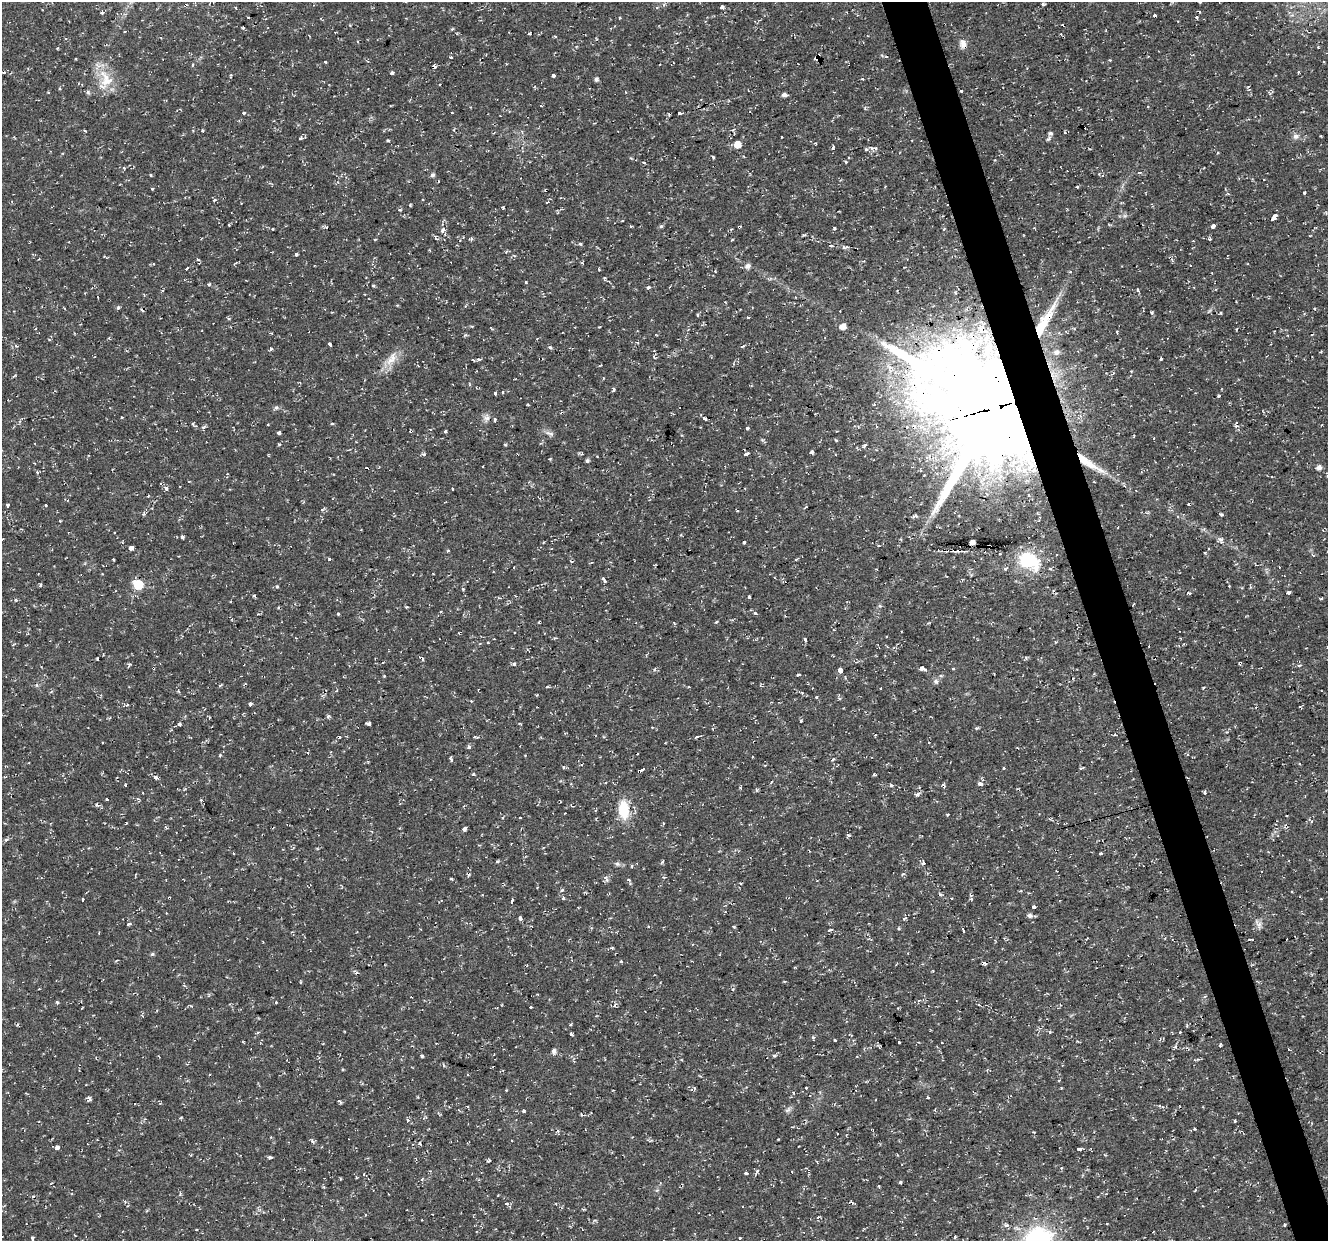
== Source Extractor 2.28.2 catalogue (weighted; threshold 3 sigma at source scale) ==
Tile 6 of 4 x 4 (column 2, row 2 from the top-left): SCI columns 1327-2652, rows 2592-3830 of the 5303 x 5123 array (HDU 1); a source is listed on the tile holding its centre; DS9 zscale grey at full resolution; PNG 1330 x 1243 px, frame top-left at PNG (2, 2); no overlay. Shown black and unused: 3% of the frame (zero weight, under 2 of 3 exposures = <1% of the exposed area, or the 3 px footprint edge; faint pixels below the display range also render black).
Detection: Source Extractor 2.28.2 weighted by HDU 2 'WHT'; one run over the whole footprint, this tile lists its part. Background 0.0106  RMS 0.0031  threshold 0.0139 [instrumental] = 3 sigma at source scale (4.5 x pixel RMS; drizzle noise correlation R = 1.50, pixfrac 1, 0.0396/0.0396 arcsec/px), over >= 5 px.
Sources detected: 409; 56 cosmic-ray / hot-pixel residue — not listed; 6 inside a brighter listed object's ellipse — not listed separately; the other 347 listed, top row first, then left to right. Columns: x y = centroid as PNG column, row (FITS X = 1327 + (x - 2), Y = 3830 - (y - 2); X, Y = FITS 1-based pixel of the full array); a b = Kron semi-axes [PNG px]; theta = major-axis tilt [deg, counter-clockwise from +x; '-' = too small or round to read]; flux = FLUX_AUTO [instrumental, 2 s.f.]
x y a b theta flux
1200 2 3 3 - 0.53
1042 4 4 4 - 0.49
185 5 6 2 45 0.28
664 5 6 4 -73 0.48
236 7 3 3 - 0.55
722 7 3 3 - 2.5
102 13 4 3 - 0.9
248 17 3 2 - 0.24
1197 17 3 3 - 1.1
243 28 4 3 - 0.32
452 29 4 3 - 0.39
125 31 3 2 - 0.27
529 34 4 3 - 0.45
358 42 3 2 - 0.26
963 44 12 7 -76 1.9
1318 47 3 3 - 0.23
58 48 4 2 - 0.3
450 57 3 3 - 0.74
816 59 5 3 - 4.5
1110 60 4 3 - 0.25
325 61 3 3 - 0.88
434 66 4 3 - 2.3
391 73 5 3 - 1.4
231 76 5 3 - 0.29
553 76 4 3 - 1.5
106 79 28 18 -72 8.2
596 79 5 4 - 0.79
862 79 3 3 - 0.73
440 85 3 3 - 0.45
60 89 4 3 - 0.37
961 91 3 3 - 0.33
88 92 6 6 - 0.55
784 95 6 4 4 1.1
1148 106 3 3 - 0.24
452 112 3 2 - 0.38
244 113 3 3 - 0.86
679 113 4 3 - 100
202 130 3 3 - 0.41
86 131 3 2 - 0.59
1050 133 6 4 0 0.63
1296 136 8 7 - 1.2
782 137 2 2 - 0.28
301 139 3 3 - 1.9
1048 139 8 4 48 0.59
388 140 3 3 - 0.41
737 144 6 5 - 3.4
833 147 4 3 - 2.1
875 149 5 4 - 0.69
866 150 3 3 - 1.5
713 157 3 2 - 0.59
846 162 3 3 - 0.94
151 175 3 3 - 0.33
432 175 5 5 - 0.76
1077 187 3 3 - 0.67
152 189 3 3 - 0.57
1305 193 3 3 - 1.6
215 200 4 4 - 0.61
410 205 3 3 - 0.33
503 208 3 3 - 0.44
400 210 6 3 1 0.38
323 213 4 2 - 0.25
1274 217 7 4 52 7.2
622 221 3 2 - 0.33
229 225 3 2 - 0.41
661 226 6 5 - 0.48
1213 226 4 3 - 4.6
326 227 3 3 - 0.94
834 228 3 3 - 0.36
273 229 3 2 - 0.27
944 229 4 3 - 0.26
443 230 8 5 62 1.1
436 238 5 4 - 0.64
471 239 5 4 - 0.45
1210 239 4 4 - 0.45
375 240 3 3 - 0.35
580 244 4 4 - 0.38
831 245 4 3 - 0.41
847 247 5 4 - 0.73
430 250 4 3 - 0.25
506 251 4 3 - 0.4
296 254 3 3 - 1.6
198 260 5 3 - 0.28
747 266 6 6 - 1.3
186 268 4 3 - 2.6
715 271 3 3 - 0.31
1070 272 3 3 - 0.49
209 284 4 4 - 0.59
648 287 5 4 - 0.47
1138 290 6 3 -49 0.64
955 292 5 4 - 0.52
365 294 3 2 - 0.23
98 297 3 2 - 0.17
118 307 5 4 - 0.53
1315 308 3 3 - 0.82
1152 313 4 4 - 0.4
697 315 3 3 - 0.8
748 318 3 3 - 0.85
1044 322 50 10 61 13
842 327 5 5 - 2.7
981 331 11 8 -41 3.7
1117 332 4 3 - 0.93
465 335 5 4 - 0.47
1287 335 4 3 - 0.24
330 344 4 3 - 2.9
743 346 3 3 - 1
550 348 5 3 - 0.41
271 349 5 3 - 0.62
1057 352 7 7 - 1.6
1321 352 3 3 - 0.29
654 357 8 4 -70 0.72
1161 358 3 2 - 0.71
391 359 24 10 59 4.2
479 359 5 3 - 0.39
473 360 3 3 - 0.49
601 365 3 2 - 0.29
1113 373 5 3 - 0.36
470 384 5 3 - 0.29
613 389 4 3 - 1.5
503 392 4 2 - 0.36
495 394 3 3 - 1.3
1219 396 4 3 - 0.36
528 404 4 2 - 0.28
992 407 38 30 -42 7100
276 408 6 6 - 0.73
121 417 3 3 - 0.73
487 418 9 7 12 1.3
705 419 4 3 - 1.7
332 423 4 3 - 0.33
193 424 5 4 - 0.43
1194 424 3 2 - 0.26
1236 426 5 3 - 0.4
203 427 7 4 33 0.49
747 428 3 3 - 0.68
430 429 4 2 - 0.28
445 431 3 3 - 0.4
279 433 4 3 - 1.8
550 434 11 4 -3 0.83
836 440 4 3 - 0.3
279 444 3 3 - 0.33
505 444 5 3 - 0.29
864 445 7 3 48 0.51
811 452 4 3 - 0.86
747 454 4 3 - 6.1
268 455 4 2 - 0.24
597 456 3 2 - 0.2
550 459 4 3 - 0.31
587 461 4 4 - 0.7
1088 462 38 8 -33 6.8
1319 467 5 5 - 1.5
37 472 5 3 - 0.4
166 488 7 5 -55 0.77
452 489 3 2 - 0.61
1029 495 5 4 - 0.5
148 496 3 3 - 0.27
46 505 3 3 - 0.79
7 506 3 3 - 2.1
737 511 3 3 - 0.49
144 514 4 4 - 0.47
1221 514 5 3 - 0.37
915 516 9 3 15 0.49
60 521 3 3 - 0.25
182 537 4 3 - 0.64
1220 539 9 5 -38 0.94
744 542 4 3 - 1.2
972 543 4 4 - 2
989 546 4 3 - 0.79
131 548 5 3 - 5
448 551 3 3 - 0.34
1000 554 3 2 - 0.33
113 559 3 3 - 0.43
330 559 4 3 - 0.6
796 560 3 2 - 0.39
1028 561 28 21 -17 14
604 581 6 3 -65 1.2
40 585 4 3 - 0.47
138 585 6 6 - 16
277 587 4 3 - 0.33
1188 593 6 3 14 0.41
1288 593 4 3 - 0.61
254 596 3 3 - 0.58
749 597 3 3 - 0.62
1321 599 3 3 - 1
16 600 5 3 - 0.28
406 607 4 3 - 0.28
441 611 3 3 - 0.27
755 613 4 3 - 1.1
338 614 3 3 - 2.9
716 622 4 3 - 0.41
674 623 4 3 - 0.31
928 623 5 3 - 0.33
901 631 2 2 - 0.25
514 633 3 3 - 0.61
805 639 4 3 - 2.5
97 659 3 2 - 0.39
1240 663 3 3 - 0.83
514 664 5 4 - 0.61
129 665 6 3 68 0.48
1299 665 6 3 19 0.37
655 669 5 3 - 0.35
922 669 7 4 -18 1.3
953 669 3 3 - 1.6
840 670 4 4 - 5.5
798 674 4 3 - 1.2
384 676 4 3 - 0.27
936 681 7 7 - 0.84
220 685 6 3 19 0.3
546 687 4 3 - 0.27
689 687 3 3 - 0.94
1203 688 4 3 - 0.24
179 692 4 3 - 0.34
537 695 3 3 - 0.26
816 697 4 3 - 0.29
471 701 3 3 - 0.33
250 704 4 3 - 0.95
127 705 3 3 - 1.3
328 716 6 4 29 0.6
209 717 8 3 -34 0.37
800 721 3 3 - 1.1
179 724 5 3 - 2
369 724 4 3 - 0.67
976 728 5 4 - 0.38
476 737 8 3 -17 0.4
696 737 4 3 - 0.63
665 743 3 2 - 0.22
469 747 5 4 - 0.67
1188 754 4 3 - 0.38
220 755 5 4 - 0.34
451 759 7 3 -72 0.46
833 759 5 3 - 0.33
1299 763 3 3 - 0.76
765 765 4 2 - 0.29
1003 768 3 3 - 0.92
1081 768 4 2 - 0.62
641 770 8 3 32 5.2
474 774 5 3 - 0.32
874 774 3 3 - 0.89
4 777 4 2 - 0.35
155 777 4 4 - 1.7
979 783 4 3 - 2.7
891 785 4 4 - 0.49
741 788 5 3 - 0.33
756 790 5 3 - 0.39
1205 792 4 3 - 0.99
918 795 7 4 44 0.78
107 799 3 3 - 0.65
138 799 7 3 -54 0.41
201 800 3 3 - 0.32
96 804 5 3 - 0.38
634 807 5 4 - 0.61
624 810 18 10 -85 9.2
565 813 3 2 - 0.4
520 817 3 3 - 0.63
503 818 4 3 - 0.34
1311 821 4 4 - 0.61
663 823 4 3 - 0.32
464 829 5 4 - 0.74
848 835 5 4 - 0.52
6 840 6 4 38 0.68
809 850 3 2 - 0.22
233 853 3 2 - 0.21
1100 853 4 3 - 1.3
497 861 4 3 - 0.36
662 862 6 3 46 0.4
923 863 3 3 - 1.5
617 864 7 5 -20 0.75
469 875 4 3 - 0.4
451 879 4 3 - 0.37
606 879 10 3 -65 0.6
629 880 6 3 -44 0.43
562 890 5 4 - 0.42
563 898 4 4 - 0.52
82 899 3 3 - 2.2
971 899 6 5 - 0.52
512 901 5 3 - 1.2
578 907 3 2 - 0.22
1034 907 3 3 - 3
1029 915 6 5 - 0.99
520 919 4 3 - 1.2
904 919 5 4 - 0.48
130 924 4 3 - 0.93
1259 925 11 6 85 1.3
532 926 3 3 - 0.29
734 927 4 3 - 0.34
898 928 5 3 - 0.28
830 930 7 3 19 0.46
963 930 5 3 - 2.5
1253 939 5 4 - 0.82
152 954 5 4 - 0.43
621 961 3 3 - 0.43
984 963 4 3 - 1.3
57 1002 5 4 - 0.44
276 1002 3 3 - 0.46
615 1005 8 3 43 0.59
531 1007 3 3 - 1
898 1008 3 3 - 0.25
571 1024 4 3 - 0.31
18 1025 4 3 - 0.42
258 1032 5 3 - 0.4
1050 1032 4 4 - 0.37
571 1033 3 3 - 1.3
813 1037 5 4 - 0.44
835 1040 3 3 - 0.47
899 1042 3 3 - 3.2
942 1042 3 2 - 0.52
1221 1044 4 3 - 0.41
1175 1047 5 4 - 0.55
554 1051 6 5 - 1.1
422 1056 5 3 - 0.37
774 1056 3 3 - 0.54
96 1058 4 2 - 0.22
1198 1059 6 4 17 0.44
443 1065 5 3 - 0.52
1059 1081 3 3 - 0.58
694 1088 4 4 - 0.56
806 1088 3 3 - 0.36
928 1098 3 3 - 0.82
89 1099 6 5 - 0.68
339 1101 4 3 - 0.73
1160 1106 4 3 - 1.2
523 1110 3 3 - 1.7
788 1110 10 5 38 0.83
581 1114 4 3 - 0.29
1133 1117 4 3 - 0.48
407 1120 4 3 - 1.8
1235 1121 3 3 - 0.32
1195 1129 4 3 - 0.4
312 1141 8 4 -60 0.63
419 1143 3 3 - 1.1
57 1147 5 4 - 0.79
1079 1149 4 3 - 1.4
897 1155 3 2 - 0.33
1105 1155 5 3 - 0.24
270 1157 3 3 - 2.1
757 1171 5 5 - 0.56
746 1173 3 3 - 1.7
364 1174 3 3 - 2.6
422 1179 4 4 - 0.49
1195 1190 3 2 - 0.28
506 1204 4 3 - 0.97
583 1209 4 3 - 0.4
818 1217 4 3 - 0.58
1107 1223 3 3 - 0.44
1284 1224 4 3 - 0.37
955 1237 4 3 - 0.39
32 1238 3 3 - 1.3
740 1238 3 2 - 0.51
1038 1239 42 30 13 31
Overlapping masked pixels (flux is a lower limit): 11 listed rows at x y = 185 5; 963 44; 816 59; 434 66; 1044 322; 992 407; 1088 462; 989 546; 1240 663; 641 770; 984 963
Isophote crosses this tile's border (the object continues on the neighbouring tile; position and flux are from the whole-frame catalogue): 2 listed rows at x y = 1200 2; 1038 1239
Unlisted compact peaks at least as high as the median listed source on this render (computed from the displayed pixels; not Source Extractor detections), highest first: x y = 900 1182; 526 282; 424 454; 463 589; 373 286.